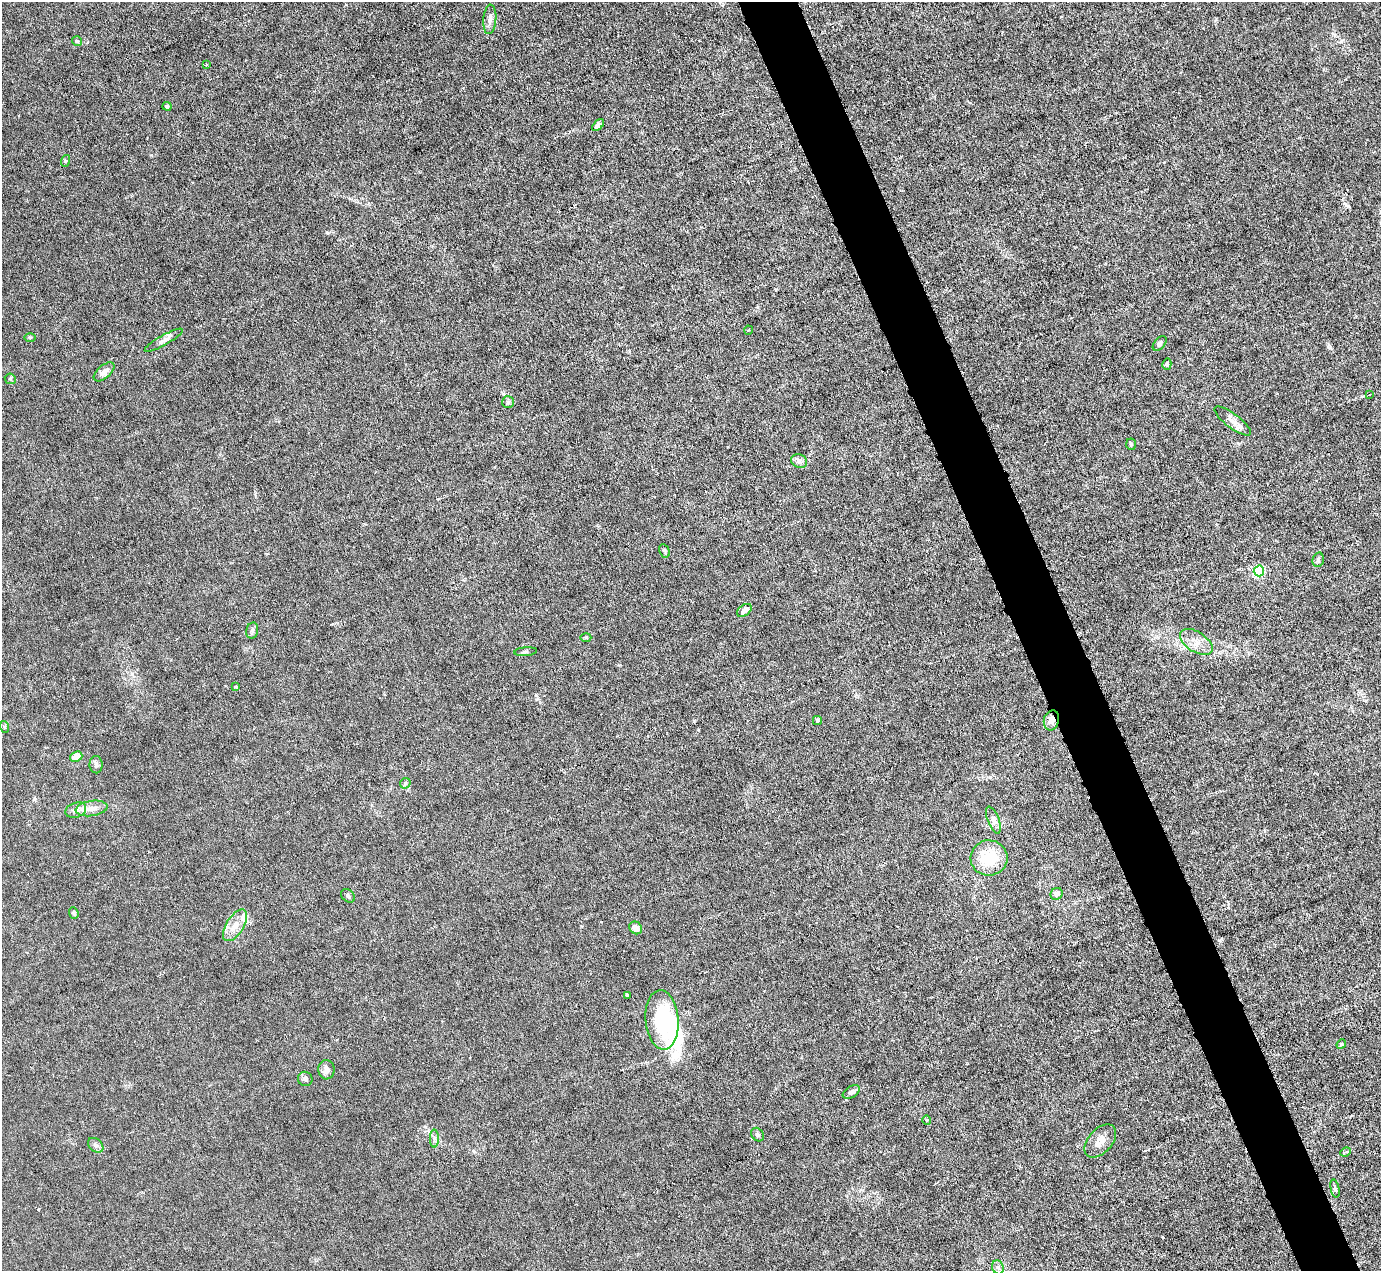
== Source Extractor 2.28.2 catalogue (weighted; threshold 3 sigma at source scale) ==
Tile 6 of 4 x 4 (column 2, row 2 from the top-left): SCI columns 1380-2758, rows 2816-4084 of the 5516 x 5500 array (HDU 1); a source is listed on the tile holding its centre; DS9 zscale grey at full resolution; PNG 1383 x 1273 px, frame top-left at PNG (2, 2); each listed source drawn as its Kron ellipse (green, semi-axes under 4 px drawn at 4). Shown black and unused: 4% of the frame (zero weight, under 3 of 6 exposures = <1% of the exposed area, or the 3 px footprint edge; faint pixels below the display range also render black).
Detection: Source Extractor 2.28.2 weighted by HDU 2 'WHT'; one run over the whole footprint, this tile lists its part. Background 0.0209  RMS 0.0027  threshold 0.0112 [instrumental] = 3 sigma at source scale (4.09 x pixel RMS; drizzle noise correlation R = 1.36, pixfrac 0.8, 0.05/0.05 arcsec/px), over >= 5 px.
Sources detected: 62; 3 inside a brighter object's white glare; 1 cosmic-ray / hot-pixel residue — neither listed nor drawn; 2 inside a brighter listed object's ellipse — not listed separately; the other 56 listed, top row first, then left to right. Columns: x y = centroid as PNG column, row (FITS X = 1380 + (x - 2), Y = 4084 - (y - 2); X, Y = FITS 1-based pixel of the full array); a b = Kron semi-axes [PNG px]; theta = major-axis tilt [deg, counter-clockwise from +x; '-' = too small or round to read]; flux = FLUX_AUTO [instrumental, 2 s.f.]
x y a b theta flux
490 19 15 6 85 1.4
77 41 5 5 - 0.37
206 64 4 3 - 0.27
167 106 4 4 - 0.57
598 125 7 4 48 0.93
65 161 6 4 73 0.36
749 330 4 3 - 0.22
30 337 6 4 0 0.37
164 340 21 5 29 1.3
1160 343 8 5 49 0.53
1167 364 6 4 76 0.55
104 372 12 6 40 1.5
10 379 5 5 - 0.38
1370 394 3 2 - 0.26
508 402 6 6 - 0.47
1233 421 22 7 -37 2.1
1131 444 6 4 -85 0.4
799 461 8 6 -27 0.96
664 551 7 5 -62 0.44
1318 560 7 5 76 0.58
1259 571 5 5 - 27
744 610 8 5 35 1.9
252 631 8 6 75 0.62
586 637 5 3 - 0.3
1196 642 18 10 -33 2.8
526 652 11 4 4 0.6
236 687 4 3 - 0.27
1051 720 10 7 74 1.7
817 721 4 4 - 0.56
5 727 6 4 -71 0.37
76 757 6 5 - 3.1
96 765 9 6 -88 0.73
405 783 6 5 - 0.4
92 808 16 7 8 1.9
76 810 11 7 20 1.3
993 820 14 5 -68 1.1
989 858 18 17 - 9.1
1057 894 6 5 - 1.4
348 896 8 5 -40 0.59
74 913 6 4 -69 0.5
235 925 18 8 58 2.9
636 928 7 6 - 2
627 995 4 3 - 0.37
662 1020 30 16 -86 19
1341 1044 5 4 - 0.33
326 1070 10 8 -88 1.5
305 1079 7 7 - 0.81
851 1092 9 5 30 0.95
927 1120 5 4 - 0.29
757 1135 7 6 - 0.58
434 1138 9 4 -89 0.7
1100 1141 19 12 48 2.7
96 1145 9 6 -41 0.85
1346 1152 5 3 - 0.46
1335 1189 9 4 -78 0.49
998 1267 7 5 -68 0.71
Overlapping masked pixels (flux is a lower limit): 1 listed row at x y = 1051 720
Unlisted compact peaks at least as high as the median listed source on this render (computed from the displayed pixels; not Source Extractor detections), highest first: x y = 1346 205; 694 721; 151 155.